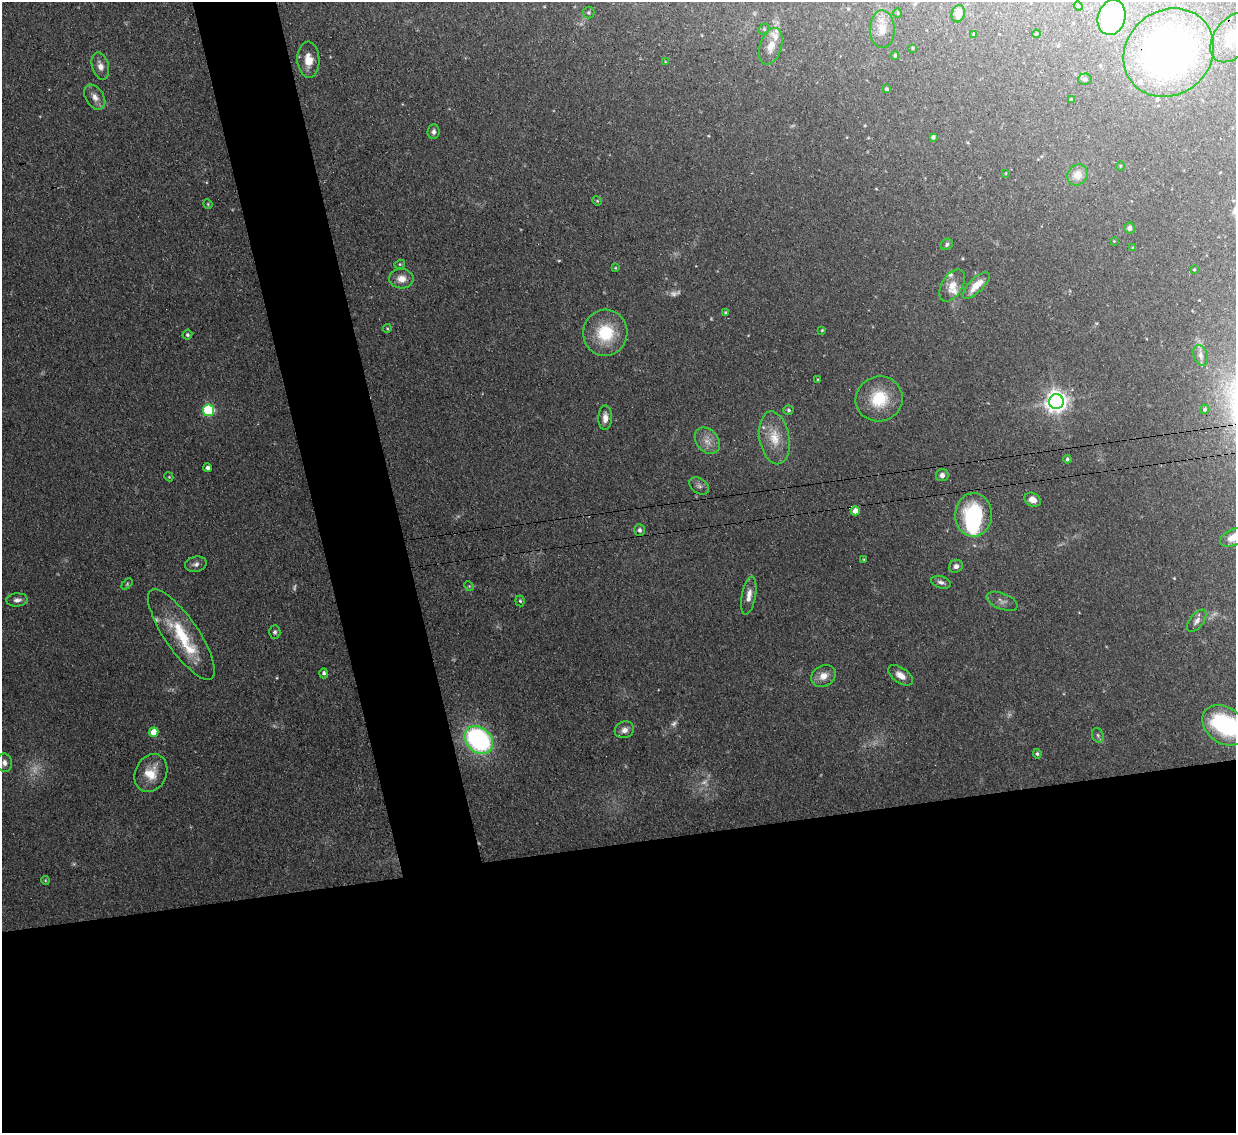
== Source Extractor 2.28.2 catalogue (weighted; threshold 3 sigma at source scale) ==
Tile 15 of 4 x 4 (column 3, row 4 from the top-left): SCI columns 2494-3727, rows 312-1442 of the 5021 x 5006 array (HDU 1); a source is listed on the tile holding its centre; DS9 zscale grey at full resolution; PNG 1238 x 1135 px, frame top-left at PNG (2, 2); each listed source drawn as its Kron ellipse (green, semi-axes under 4 px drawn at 4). Shown black and unused: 31% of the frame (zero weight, under 3 of 4 exposures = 4% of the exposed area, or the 3 px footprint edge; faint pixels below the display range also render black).
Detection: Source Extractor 2.28.2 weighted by HDU 2 'WHT'; one run over the whole footprint, this tile lists its part. Background 0.0934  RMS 0.0052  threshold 0.0234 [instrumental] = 3 sigma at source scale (4.5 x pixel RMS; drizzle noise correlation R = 1.50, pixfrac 1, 0.05/0.05 arcsec/px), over >= 5 px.
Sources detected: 107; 7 too faint to see at this stretch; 2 inside a brighter object's white glare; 1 cosmic-ray / hot-pixel residue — neither listed nor drawn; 9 inside a brighter listed object's ellipse — not listed separately; the other 88 listed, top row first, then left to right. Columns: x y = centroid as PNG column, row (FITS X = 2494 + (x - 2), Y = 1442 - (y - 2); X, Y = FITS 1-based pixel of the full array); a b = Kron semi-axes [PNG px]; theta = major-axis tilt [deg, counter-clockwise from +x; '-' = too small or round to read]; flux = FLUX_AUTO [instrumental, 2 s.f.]
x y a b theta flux
1078 6 4 4 - 0.63
589 13 6 6 - 0.94
898 13 4 3 - 0.4
958 14 9 6 76 5
1112 17 17 13 74 65
764 29 5 5 - 0.8
882 29 19 12 -89 6.6
974 34 4 3 - 0.55
1036 34 4 4 - 0.81
1232 37 28 18 53 20
771 46 19 11 72 6.5
913 48 3 2 - 0.55
1169 53 47 42 39 230
895 56 4 3 - 0.66
308 60 18 11 -87 7.5
665 62 4 2 - 0.35
100 66 14 8 -75 4.2
1085 79 7 5 3 1.1
887 89 4 3 - 0.97
95 97 14 9 -58 4.1
1071 99 4 3 - 0.69
433 132 7 6 - 1.8
933 137 4 4 - 1.4
1120 166 5 3 - 0.4
1006 173 4 2 - 0.34
1077 175 11 9 51 5.9
597 201 5 4 - 0.55
208 204 5 4 - 0.6
1130 228 5 5 - 2.3
1114 241 3 3 - 0.35
947 244 6 5 - 1.2
1133 247 4 3 - 0.55
400 264 5 3 - 0.58
615 268 4 4 - 0.57
1194 269 4 3 - 0.43
401 279 12 10 -1 5.4
952 285 18 10 58 5.8
976 285 17 7 45 8.5
725 313 4 4 - 0.72
387 328 4 4 - 0.48
822 330 4 3 - 0.5
605 333 23 22 - 24
187 335 5 4 - 0.93
1201 355 10 7 -73 2.3
818 380 3 3 - 0.48
879 399 23 22 - 21
1056 402 7 7 - 400
1205 409 5 4 - 0.93
208 410 5 5 - 49
788 410 5 5 - 0.92
605 418 12 7 88 3.8
774 438 26 15 -80 12
707 441 14 11 -51 5.3
1067 459 4 4 - 0.89
207 468 4 4 - 2
942 475 6 6 - 2.4
169 477 4 3 - 0.47
699 486 11 7 -36 2
1033 500 8 6 -28 4.2
855 511 4 4 - 4.8
974 515 22 18 89 47
639 530 6 5 - 1.4
1234 537 15 8 25 7.4
863 559 4 2 - 0.39
196 564 11 7 12 2.1
956 566 7 6 - 1.9
941 582 10 6 -18 1.9
127 584 6 4 47 0.73
469 586 5 4 - 0.64
749 596 19 7 80 4.5
17 600 11 6 4 2.4
520 601 5 4 - 0.75
1002 601 16 8 -22 2.7
1197 621 13 7 52 2.6
275 632 7 5 89 1.2
181 634 53 17 -55 29
324 673 5 4 - 1.4
900 675 14 7 -35 4.4
823 676 13 10 28 5.4
1224 725 24 18 -35 59
624 730 10 8 19 2.8
154 732 5 4 - 7.4
1098 735 7 5 -69 1.3
479 740 16 12 -43 99
1037 754 5 4 - 0.89
4 763 9 7 -76 2.6
151 773 20 15 63 10
45 880 4 3 - 0.43
Overlapping masked pixels (flux is a lower limit): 2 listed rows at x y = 1232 37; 1169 53
Isophote crosses this tile's border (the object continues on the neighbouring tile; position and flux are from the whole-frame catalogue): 4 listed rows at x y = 1232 37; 1169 53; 1234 537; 1224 725